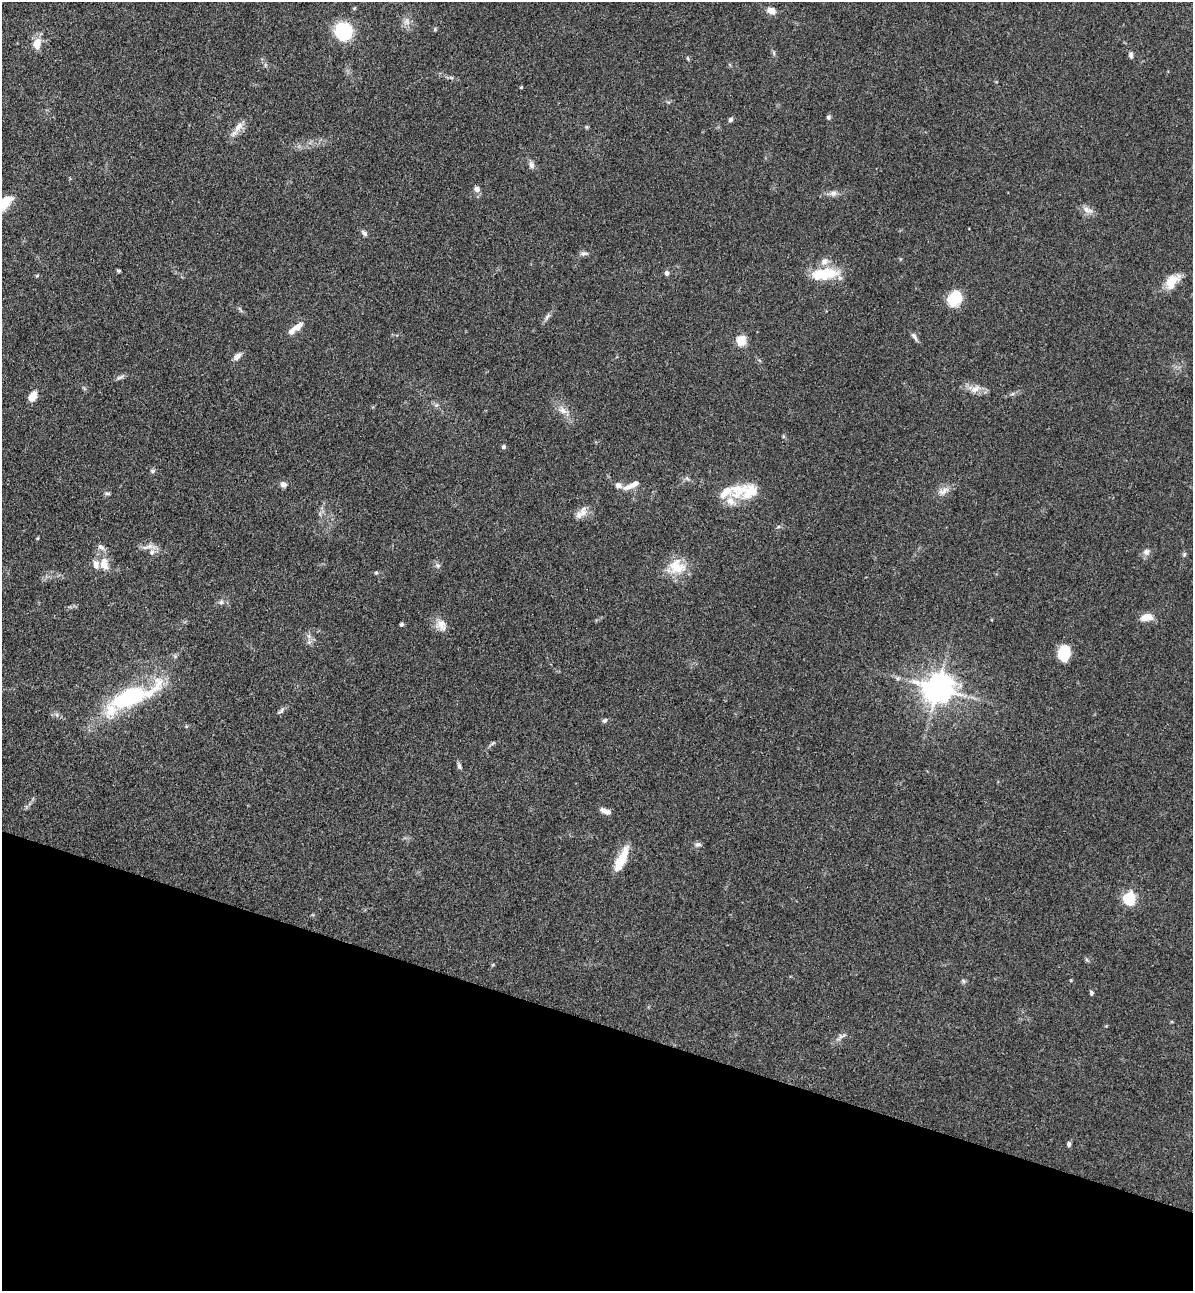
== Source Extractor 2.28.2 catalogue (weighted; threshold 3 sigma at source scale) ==
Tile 15 of 4 x 4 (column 3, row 4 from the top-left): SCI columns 2735-3925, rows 37-1325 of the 5346 x 5227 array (HDU 1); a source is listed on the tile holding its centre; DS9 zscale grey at full resolution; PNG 1195 x 1293 px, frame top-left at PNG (2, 2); no overlay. Shown black and unused: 21% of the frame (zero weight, under 3 of 4 exposures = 6% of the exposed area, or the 3 px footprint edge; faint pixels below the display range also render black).
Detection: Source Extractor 2.28.2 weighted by HDU 2 'WHT'; one run over the whole footprint, this tile lists its part. Background 0.0962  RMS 0.0061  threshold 0.0274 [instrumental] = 3 sigma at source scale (4.5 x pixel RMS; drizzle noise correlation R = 1.50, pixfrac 1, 0.05/0.05 arcsec/px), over >= 5 px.
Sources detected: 85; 10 inside a brighter listed object's ellipse — not listed separately; the other 75 listed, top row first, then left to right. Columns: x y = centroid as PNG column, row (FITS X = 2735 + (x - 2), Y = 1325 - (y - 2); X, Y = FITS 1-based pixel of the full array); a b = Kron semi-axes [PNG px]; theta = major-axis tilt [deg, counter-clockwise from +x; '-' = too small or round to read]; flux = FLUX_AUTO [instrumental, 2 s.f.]
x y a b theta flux
771 11 10 7 -26 5.1
407 21 11 8 -78 3.4
435 29 5 5 - 0.74
344 31 12 11 - 54
37 44 17 10 78 6.3
1131 55 7 5 -83 1.7
688 58 5 3 - 0.66
521 87 5 3 - 0.51
828 117 6 5 - 1.3
731 119 7 5 45 1.2
238 127 18 9 51 5.3
531 165 10 7 -74 2.3
477 189 7 6 - 2.8
833 193 10 8 6 2.6
5 202 20 11 41 12
1087 210 16 8 -27 4
364 233 9 6 -46 1.7
584 253 12 5 0 1.7
118 271 4 3 - 0.85
666 273 7 6 - 1.6
825 274 33 13 7 22
37 276 6 4 2 0.68
1172 281 21 12 49 11
955 298 16 13 51 17
547 316 12 6 57 2
297 327 13 8 41 4.9
914 337 13 5 -56 1.9
741 341 5 5 - 40
237 357 9 6 39 3.5
120 377 12 4 20 1.6
975 389 14 8 38 4.2
32 396 10 7 60 7.5
563 410 13 8 -39 4.3
783 436 6 4 -72 0.76
503 447 6 5 - 1.2
153 471 7 5 1 1.1
283 484 8 7 - 2.3
634 484 17 7 30 4.2
618 485 8 8 - 2.7
739 490 30 21 24 15
943 491 17 9 33 4.6
107 493 8 4 -11 1.1
583 513 18 9 77 4.9
38 538 5 3 - 0.55
101 547 11 7 -36 2.5
148 547 19 5 16 3.2
152 552 8 7 - 2.7
1146 552 9 9 - 2.6
1184 554 6 6 - 0.99
104 564 16 11 -80 7.7
438 566 7 6 - 1.6
677 567 25 20 -13 15
376 573 5 4 - 0.75
221 602 6 6 - 1.3
1146 617 14 8 8 6.6
401 624 5 4 - 1
442 625 16 10 -66 5.8
309 636 7 6 - 2
1064 653 14 11 80 18
898 678 6 6 - 1.2
938 688 9 8 - 980
129 697 54 18 24 69
281 711 11 5 49 1.6
57 715 7 4 -72 1.1
605 721 7 5 45 1.2
459 766 9 5 -74 1.4
604 811 10 7 -10 3.1
698 844 9 5 -2 1.5
621 860 32 10 64 14
1129 898 6 5 - 81
963 981 6 5 - 1
1091 993 5 5 - 1
1106 1026 4 4 - 0.48
842 1036 12 5 17 2
1069 1144 6 5 - 1.3
Isophote crosses this tile's border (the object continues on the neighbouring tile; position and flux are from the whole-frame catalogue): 1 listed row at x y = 5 202